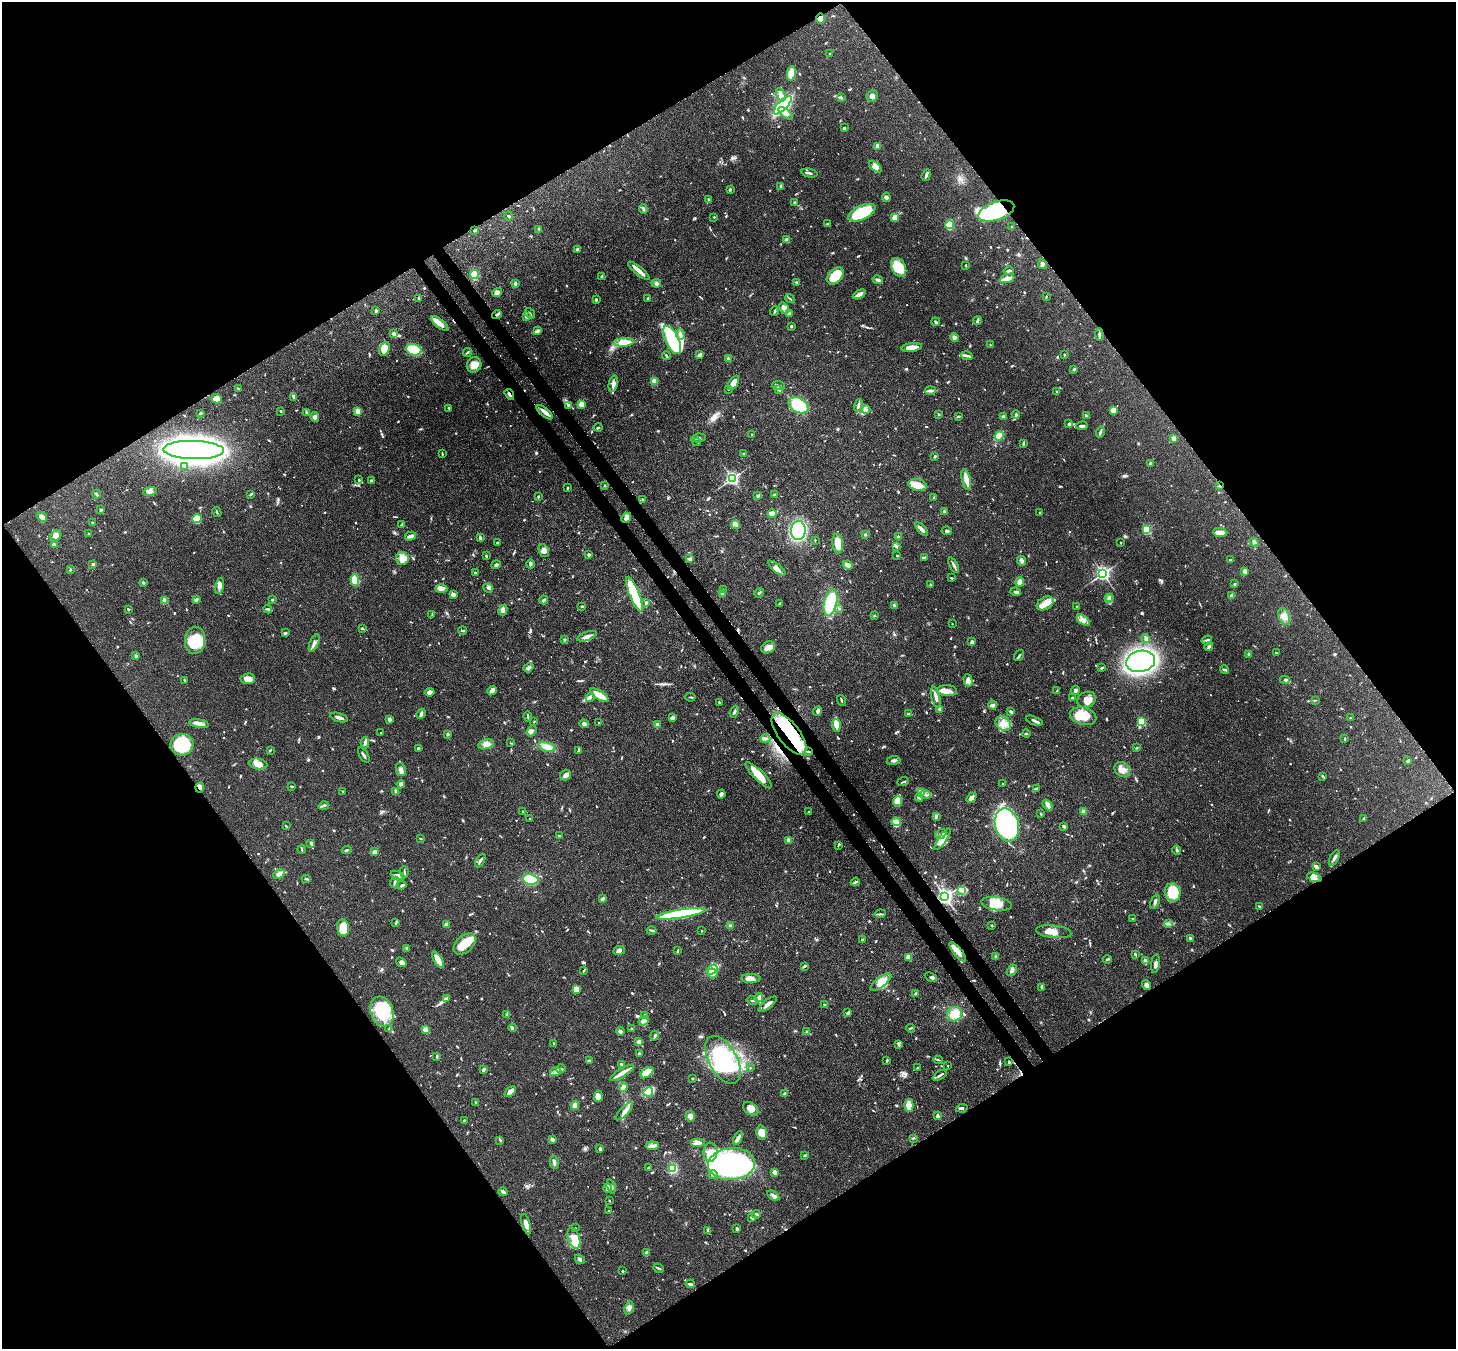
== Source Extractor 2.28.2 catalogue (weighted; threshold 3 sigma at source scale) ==
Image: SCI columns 79-5893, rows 210-5597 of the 5971 x 5944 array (HDU 1 of 3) = the unmasked area's bounding box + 8 px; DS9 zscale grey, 4 x 4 block average (1 PNG px = mean of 4 x 4 image px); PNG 1458 x 1351 px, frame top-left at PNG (2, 2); each listed source drawn as its Kron ellipse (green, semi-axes under 4 px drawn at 4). Shown black and unused: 50% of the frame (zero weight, under 3 of 4 exposures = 7% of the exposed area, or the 3 px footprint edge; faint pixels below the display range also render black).
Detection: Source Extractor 2.28.2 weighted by HDU 2 'WHT'. Background 0.0932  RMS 0.0041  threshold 0.0184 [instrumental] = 3 sigma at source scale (4.5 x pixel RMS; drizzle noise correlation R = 1.50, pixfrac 1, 0.05/0.05 arcsec/px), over >= 5 px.
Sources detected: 1133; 10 inside a brighter object's white glare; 13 cosmic-ray / hot-pixel residue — neither listed nor drawn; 19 coinciding with a brighter row at this scale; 80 inside a brighter listed object's ellipse — not listed separately; of the other 1011, all 500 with FLUX_AUTO >= 2.06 (the completeness limit of this list) listed and drawn (511 fainter detections not listed), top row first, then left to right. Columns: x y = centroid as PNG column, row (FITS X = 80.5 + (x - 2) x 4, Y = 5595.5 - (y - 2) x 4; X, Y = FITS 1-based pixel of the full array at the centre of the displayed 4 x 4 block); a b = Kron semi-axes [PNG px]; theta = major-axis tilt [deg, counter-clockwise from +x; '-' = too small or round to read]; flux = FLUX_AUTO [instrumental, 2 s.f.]
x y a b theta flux
821 19 5 4 - 9.8
830 53 2 2 - 2.5
791 73 7 4 80 60
781 95 7 3 -67 11
872 96 6 5 - 11
841 98 4 2 - 2.9
783 105 12 5 46 260
786 113 8 4 -37 13
844 128 3 2 - 4
877 146 4 3 - 8.6
875 167 7 4 -41 11
809 173 8 2 -13 5.2
926 175 6 2 70 6.8
781 186 3 2 - 4.7
730 190 3 2 - 3.6
886 197 5 4 - 5.6
709 199 2 2 - 3.2
795 202 3 2 - 3.4
643 209 5 3 - 4.5
996 211 19 9 19 260
862 213 15 7 26 130
509 216 4 2 - 3.8
714 217 2 2 - 2.5
895 218 3 2 - 47
827 224 2 2 - 8.9
950 225 4 3 - 54
1012 226 2 2 - 2.1
539 229 3 2 - 4.5
475 230 4 2 - 4
787 240 3 3 - 11
578 250 3 3 - 8.7
1042 264 5 3 - 6.9
966 265 2 2 - 2.3
899 267 10 7 -65 63
639 271 13 3 -39 20
1009 271 5 2 - 6.1
474 275 4 4 - 44
602 276 4 2 - 2.9
835 276 10 6 45 60
1007 279 7 3 18 15
878 280 5 3 - 6.2
796 282 3 2 - 3.1
656 283 5 3 - 5.6
515 284 3 3 - 5.8
497 293 5 4 - 14
859 294 7 2 28 22
1046 296 3 2 - 2.2
419 298 4 2 - 2.4
648 298 2 2 - 13
790 298 5 2 - 2.7
596 300 4 2 - 3.5
784 308 6 3 -53 22
376 311 4 2 - 4.5
775 311 5 2 - 3.8
530 313 6 2 -52 2.9
789 313 3 3 - 6.2
497 314 5 3 - 5.7
526 316 3 3 - 7.1
977 321 4 2 - 7
936 322 4 2 - 4
440 323 11 3 -40 29
791 326 3 2 - 3.3
538 330 3 2 - 2.8
394 334 4 3 - 5.9
680 335 5 2 - 5.9
1099 335 6 2 -88 6.9
954 337 4 3 - 6.3
672 340 15 6 -65 150
624 342 10 4 5 38
990 345 2 2 - 3.6
912 347 10 3 7 35
385 349 7 4 63 27
414 350 8 5 -19 72
467 352 5 2 - 3.4
700 355 4 3 - 11
1064 355 2 2 - 2.1
666 356 4 2 - 3.1
967 356 6 2 -15 5.4
728 359 3 3 - 4.9
474 365 8 7 - 21
1074 369 3 2 - 3.5
655 381 3 3 - 16
734 383 8 4 58 18
613 384 8 3 78 10
778 386 6 2 -6 4.6
238 388 3 2 - 3.1
729 389 3 2 - 2.1
779 389 2 2 - 5.2
930 391 5 3 - 6.4
1056 392 4 2 - 2.5
509 394 6 2 -55 5.9
294 397 3 2 - 2.1
217 399 5 5 - 31
581 404 3 3 - 19
568 405 3 2 - 5.4
798 405 10 7 -28 190
858 405 6 2 75 9.8
449 408 2 2 - 4.7
866 410 4 3 - 5.1
1113 410 3 3 - 17
281 411 2 2 - 2.9
358 411 4 3 - 13
306 412 4 2 - 2.5
545 412 10 4 -39 15
201 413 3 2 - 2.8
938 414 3 2 - 2.2
1016 414 4 2 - 4
959 416 2 2 - 3.5
1087 416 3 2 - 9.4
315 417 5 4 - 7.7
1003 417 3 3 - 4.2
1069 424 3 2 - 7.6
1082 426 6 2 3 7.4
598 427 4 2 - 2.8
1100 432 5 2 - 5.3
752 435 2 2 - 5
999 436 5 3 - 66
698 438 7 2 7 4.8
1174 438 3 2 - 11
697 442 4 2 - 3.3
1023 444 4 2 - 5.1
194 450 30 9 -1 2600
442 454 4 2 - 2.3
744 454 2 2 - 10
935 456 2 2 - 5.1
1150 463 2 2 - 4.9
185 466 3 2 - 2.9
732 478 2 2 - 710
359 480 3 2 - 3.5
371 480 3 2 - 2.4
966 480 11 4 -77 19
605 485 2 2 - 3.3
917 485 9 6 -12 31
1220 486 3 2 - 2.8
568 488 3 2 - 2.2
150 492 6 4 16 9.9
96 494 4 2 - 5
251 494 3 2 - 5.3
775 494 3 2 - 5.3
758 496 3 3 - 5.2
538 497 3 2 - 2.6
934 497 3 2 - 2.3
643 499 3 2 - 3.1
101 510 2 2 - 6.1
944 511 2 2 - 3.2
217 512 5 2 - 2.4
772 513 5 3 - 16
1040 513 2 2 - 2.4
42 517 6 4 -36 14
626 518 5 3 - 13
197 519 4 4 - 37
92 522 2 2 - 2.9
401 525 3 2 - 2.3
736 525 3 2 - 2.9
922 529 8 3 -47 10
1147 530 2 2 - 200
798 531 9 7 86 210
947 531 5 3 - 4.4
1220 533 7 3 -4 36
89 534 3 3 - 2.7
865 534 2 2 - 13
56 535 6 5 - 9.9
410 536 5 2 - 11
898 537 4 3 - 3.6
480 538 3 2 - 5.8
815 540 3 2 - 2.1
1254 542 4 3 - 6.4
497 543 2 2 - 3.5
1121 543 2 2 - 2.5
838 544 10 5 -82 38
54 545 4 3 - 4
896 546 3 3 - 4.5
544 550 7 4 -69 11
589 555 2 2 - 19
486 556 3 2 - 2.1
897 556 2 2 - 2.1
924 558 3 2 - 7.4
402 559 6 6 - 29
690 559 4 3 - 5.8
1230 560 4 2 - 2.8
1021 561 5 3 - 9.4
93 564 3 2 - 4.7
530 564 4 2 - 5.6
496 565 5 2 - 4.6
848 565 5 4 - 9.1
954 565 8 2 -63 8.7
777 568 10 4 -39 14
70 569 3 2 - 2.7
1245 571 3 3 - 8.4
475 573 3 2 - 3.2
1103 573 2 2 - 860
951 578 2 2 - 2.9
355 580 6 3 -88 73
1020 582 4 3 - 16
143 583 3 2 - 5.4
1234 584 2 2 - 2.5
931 585 3 2 - 2.7
219 586 8 4 77 11
488 588 5 4 - 6.4
441 589 6 4 0 16
723 589 2 2 - 2.6
1016 592 5 2 - 5.7
723 593 3 3 - 4.9
759 593 5 2 - 3.3
453 594 4 2 - 8
634 594 18 5 -68 170
1232 596 4 3 - 9.4
1110 597 2 2 - 7.4
1109 599 3 2 - 6.8
165 600 2 2 - 71
196 600 3 2 - 7.7
272 600 2 2 - 9.5
544 600 4 2 - 7.3
646 603 3 2 - 4.6
830 603 13 6 78 130
1045 603 9 6 30 20
779 604 4 2 - 3.7
894 605 3 2 - 5.5
582 606 3 2 - 3.5
1076 607 2 2 - 3.5
839 608 3 2 - 3.1
128 609 3 2 - 3.6
268 609 4 3 - 3.5
503 610 5 3 - 9.9
432 614 4 2 - 2.8
875 616 3 2 - 2.2
1284 616 8 5 -68 17
1083 620 7 4 -38 12
952 624 2 2 - 3.1
362 628 3 2 - 2.4
462 631 4 2 - 3.9
285 633 4 2 - 2.8
587 636 10 3 20 11
1145 639 4 3 - 7.1
195 640 14 10 86 90
564 640 3 2 - 2.6
1207 640 5 2 - 4.4
972 642 3 2 - 7.2
314 643 9 3 67 13
768 647 7 5 29 14
1209 647 4 2 - 6.3
1276 653 2 2 - 3.8
1249 654 3 3 - 4.4
1019 655 6 2 57 3.8
136 656 2 2 - 13
1141 661 14 10 11 670
528 668 5 4 - 8.4
1101 668 4 2 - 3.7
1224 670 4 2 - 6.3
248 679 7 5 7 16
184 680 4 2 - 2.5
968 680 6 4 -74 10
1285 680 5 3 - 4.5
1075 690 4 3 - 5.2
492 691 5 3 - 13
947 691 10 5 -4 17
1057 691 3 2 - 2.5
430 692 5 3 - 9.3
599 695 10 3 -33 61
690 697 5 2 - 2.2
936 697 11 3 -77 15
590 698 5 3 - 4.9
1072 698 4 3 - 3.5
841 700 5 2 - 2.7
1086 700 9 7 27 21
1315 700 3 2 - 2.1
720 703 4 2 - 2.7
993 705 4 2 - 13
940 709 2 2 - 10
818 711 5 3 - 6
734 712 6 2 67 5.8
1011 712 4 2 - 5.4
421 714 5 3 - 6.9
909 714 4 2 - 5.3
1083 716 13 8 -14 67
339 717 9 2 -17 12
528 717 5 2 - 3.5
672 718 4 3 - 9
1351 718 3 2 - 2.7
389 719 4 3 - 6.7
1035 721 9 2 -21 7.5
534 722 2 2 - 2.2
1142 722 2 2 - 150
599 723 2 2 - 3.7
1003 723 8 6 -38 24
199 724 10 3 -10 18
584 724 5 3 - 8.2
658 725 4 3 - 9.5
836 725 6 3 -87 28
532 731 6 3 65 6
381 733 2 2 - 3
448 734 3 2 - 4.1
789 734 25 11 -53 130
1026 734 4 2 - 2.3
765 739 5 3 - 5
1345 739 3 2 - 3
365 743 6 3 -89 5.6
511 743 4 2 - 2.2
486 744 8 5 15 13
182 745 11 10 - 140
547 747 8 4 -14 24
418 748 3 3 - 2.9
1137 748 2 2 - 3.6
270 750 3 2 - 2.4
578 750 3 2 - 2.8
808 752 4 2 - 2.9
364 755 8 2 -58 6.8
894 760 7 3 8 6.2
1408 761 3 2 - 7.2
258 764 9 5 -9 22
401 770 7 5 -78 9.8
1122 770 8 7 - 22
565 775 5 5 - 8
759 775 18 5 -44 41
1323 776 4 2 - 2.5
903 782 6 2 21 3.9
401 784 4 4 - 9.2
1003 784 2 2 - 2.4
292 786 3 2 - 3.1
200 787 5 4 - 8.7
1037 788 3 2 - 2.2
343 791 3 2 - 2.7
396 791 4 2 - 8.5
921 792 3 3 - 4.8
721 794 4 3 - 7
925 794 5 2 - 6
919 798 4 2 - 3.1
971 798 6 3 46 13
898 801 5 4 - 43
1048 805 6 4 -52 10
324 806 5 2 - 4
523 811 3 2 - 2.3
809 811 2 2 - 2.8
1084 811 2 2 - 52
1041 814 2 2 - 4.5
936 816 3 2 - 4.6
1364 818 3 2 - 3
530 819 2 2 - 3.3
896 822 5 4 - 26
1007 825 17 12 -76 520
286 826 3 2 - 2.3
1064 826 3 2 - 4.5
941 834 6 2 40 6.6
559 836 2 2 - 3.1
421 838 3 2 - 2.4
943 839 13 4 55 22
789 840 2 2 - 52
311 843 2 2 - 6.5
838 845 4 2 - 2.5
302 850 4 2 - 2.5
347 850 4 2 - 3.1
1177 850 4 2 - 4.3
375 852 3 3 - 15
1334 858 8 3 63 7.9
480 860 7 2 58 6.8
1316 867 4 2 - 7.4
404 872 5 2 - 3.5
279 874 6 4 27 9.9
397 875 7 4 -20 8.3
1314 877 7 4 -19 11
306 879 4 2 - 3.2
531 879 8 5 -7 120
395 882 6 2 67 4.5
855 882 4 2 - 4.5
402 885 5 2 - 5
962 891 3 2 - 4.5
1173 892 9 8 - 86
945 897 3 2 - 1000
602 899 3 2 - 8.4
1155 902 7 3 68 6.1
996 904 15 6 -9 36
1259 906 3 2 - 2.6
681 914 25 4 9 250
880 914 5 2 - 4
1132 919 2 2 - 7.8
396 923 3 2 - 2.5
447 924 4 3 - 7.7
1168 924 4 2 - 4.6
730 925 3 3 - 5.2
992 925 2 2 - 3.4
343 928 8 6 -83 49
651 930 5 2 - 3.5
702 931 2 2 - 2.9
1054 932 18 6 -6 23
1190 938 3 2 - 6.4
862 939 2 2 - 2.5
465 944 13 8 43 53
406 948 3 2 - 2.5
619 950 6 4 8 7.5
677 951 4 2 - 2.6
958 952 12 3 -51 23
1135 954 3 2 - 2.4
996 956 2 2 - 3.8
908 957 2 2 - 61
1107 959 4 2 - 3
438 960 9 3 -59 30
1146 961 4 2 - 3.4
401 962 6 4 -39 12
1155 964 9 3 82 7.8
804 966 4 2 - 3.6
712 969 6 3 34 66
1012 970 6 3 59 10
584 971 3 2 - 2.3
713 973 5 4 - 14
931 977 6 3 -24 4.9
751 978 10 4 0 15
881 982 12 5 37 23
1146 985 5 3 - 8.7
1041 987 3 2 - 2.5
576 989 4 3 - 19
916 994 4 2 - 5.4
759 998 4 2 - 19
446 999 4 3 - 4.2
752 1001 6 2 -12 2.5
768 1004 11 3 38 14
824 1005 2 2 - 3.2
382 1012 15 11 -72 98
848 1013 4 2 - 5.9
954 1014 7 7 - 35
507 1015 3 2 - 8.2
645 1015 3 2 - 3.2
644 1021 5 3 - 12
513 1028 4 2 - 3.5
632 1028 2 2 - 2.5
910 1028 4 2 - 2.8
389 1029 4 2 - 2.7
426 1030 3 2 - 27
620 1031 4 2 - 7.2
807 1032 2 2 - 4.8
655 1036 5 2 - 4.8
639 1042 2 2 - 12
554 1044 3 2 - 6.8
898 1044 4 2 - 2.8
639 1053 3 2 - 2.8
437 1056 3 2 - 4
723 1060 26 14 -61 150
887 1060 3 2 - 3.1
938 1060 5 2 - 3.1
589 1061 3 3 - 5
1009 1061 3 2 - 2.1
622 1065 3 2 - 7.9
948 1066 2 2 - 3.2
750 1068 2 2 - 2.8
918 1068 2 2 - 2.1
484 1069 2 2 - 5.9
561 1069 5 2 - 3.6
556 1072 6 3 16 7.8
622 1073 14 2 32 32
647 1073 7 4 37 36
940 1075 8 2 27 5.8
692 1078 2 2 - 2.3
623 1087 5 3 - 5.9
510 1091 6 3 41 17
648 1092 5 3 - 73
784 1094 3 2 - 7.5
598 1096 5 4 - 16
475 1102 3 2 - 2.2
575 1105 4 2 - 30
909 1105 6 4 -87 43
962 1108 6 3 9 4.7
751 1109 8 5 -34 16
624 1111 11 3 46 14
690 1116 5 4 - 11
937 1116 3 2 - 6.7
464 1120 2 2 - 2.7
761 1133 7 5 -80 25
738 1138 7 3 61 8.8
913 1138 3 2 - 2.5
552 1139 2 2 - 13
500 1140 3 2 - 2.7
698 1143 7 4 0 16
652 1146 7 3 6 9.4
600 1149 3 3 - 4.6
710 1152 9 7 87 25
805 1155 3 2 - 3.7
554 1162 6 3 -78 8
731 1164 23 16 5 700
649 1168 3 2 - 8.6
673 1168 4 4 - 43
774 1172 2 2 - 46
713 1175 4 2 - 8.1
611 1186 7 3 -75 6.8
607 1188 5 2 - 5.2
503 1192 4 2 - 8.6
773 1196 7 3 -33 6.8
609 1200 2 2 - 2.1
609 1211 2 2 - 4.6
756 1214 4 2 - 7.8
751 1218 3 2 - 2.2
526 1224 10 4 -74 17
575 1228 2 2 - 3.1
737 1229 3 2 - 6.6
708 1231 3 2 - 3
574 1238 11 6 -72 41
647 1253 3 3 - 12
580 1259 5 3 - 5.9
659 1268 5 2 - 3.6
622 1271 2 2 - 3.2
690 1284 4 2 - 5
629 1308 7 4 72 10
Overlapping masked pixels (flux is a lower limit): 12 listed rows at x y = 996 211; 497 314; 440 323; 1099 335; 509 394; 568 405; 545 412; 1220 486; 789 734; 200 787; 945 897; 958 952
Diffuse or blended objects may show on this block-average render without a row.